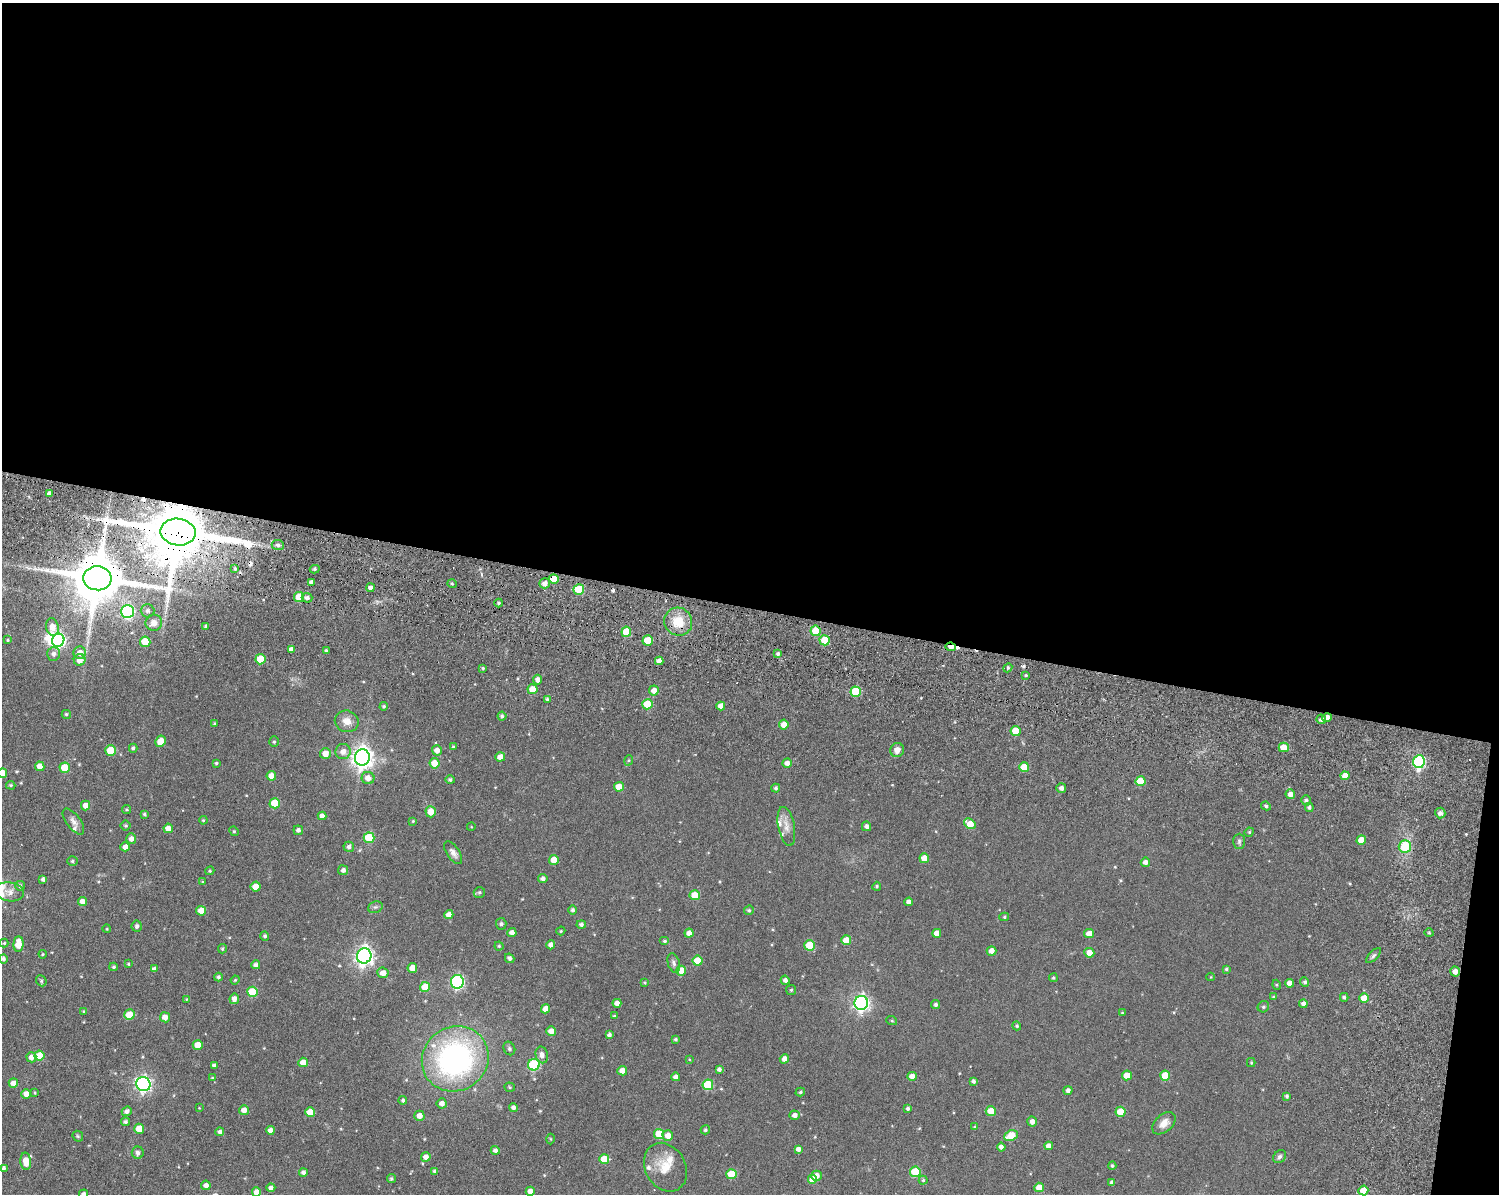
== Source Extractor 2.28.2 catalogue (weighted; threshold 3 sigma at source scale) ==
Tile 3 of 3 x 4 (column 3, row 1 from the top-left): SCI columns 3410-4906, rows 3770-4961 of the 5112 x 5073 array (HDU 1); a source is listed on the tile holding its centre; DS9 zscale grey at full resolution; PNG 1501 x 1196 px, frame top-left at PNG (2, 3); each listed source drawn as its Kron ellipse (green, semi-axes under 4 px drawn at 4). Shown black and unused: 52% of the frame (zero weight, under 8 of 15 exposures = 11% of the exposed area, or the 3 px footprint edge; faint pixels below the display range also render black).
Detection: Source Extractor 2.28.2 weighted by HDU 2 'WHT'; one run over the whole footprint, this tile lists its part. Background 0.165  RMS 0.0053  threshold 0.0218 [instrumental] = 3 sigma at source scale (4.09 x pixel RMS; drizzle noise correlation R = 1.36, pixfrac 0.8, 0.05/0.05 arcsec/px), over >= 5 px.
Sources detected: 309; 1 inside a brighter object's white glare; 8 cosmic-ray / hot-pixel residue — neither listed nor drawn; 6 inside a brighter listed object's ellipse — not listed separately; the other 294 listed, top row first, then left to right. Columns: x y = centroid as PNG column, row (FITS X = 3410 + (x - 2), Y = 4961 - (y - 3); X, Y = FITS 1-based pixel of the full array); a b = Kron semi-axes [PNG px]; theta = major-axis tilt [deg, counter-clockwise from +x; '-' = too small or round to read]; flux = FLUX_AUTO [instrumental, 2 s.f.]
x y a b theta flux
49 494 4 4 - 2
178 532 18 13 -9 5200
278 545 6 5 - 1.1
235 569 4 3 - 0.6
315 569 5 4 - 1
97 578 14 12 -5 3100
554 579 5 5 - 8.1
311 582 4 4 - 1.6
545 583 5 5 - 2.3
452 584 5 3 - 0.6
371 588 4 4 - 1.9
579 589 5 5 - 21
299 597 5 5 - 9.4
307 598 5 5 - 1.5
499 603 4 4 - 0.7
127 611 6 6 - 56
147 611 7 6 - 1.4
678 622 14 13 - 10
154 623 8 8 - 2.9
52 627 9 6 -80 5.2
206 627 3 3 - 1.1
815 631 5 5 - 12
626 632 5 5 - 11
8 640 4 4 - 0.5
58 640 6 6 - 96
648 640 5 5 - 9.4
825 640 5 5 - 12
145 642 5 5 - 13
951 647 5 3 - 3.3
291 649 4 4 - 2.2
326 651 3 3 - 0.84
80 653 6 6 - 3.9
53 654 7 6 - 1.5
778 654 4 4 - 1.2
260 659 5 5 - 12
80 660 6 5 - 4.4
659 661 4 4 - 3
483 668 4 3 - 0.54
1008 668 4 4 - 0.77
1026 675 3 3 - 0.58
537 680 5 4 - 2.1
532 689 5 5 - 6.1
654 690 5 5 - 3.6
856 692 5 5 - 17
547 699 3 3 - 0.79
647 704 5 5 - 13
384 706 4 4 - 0.72
721 706 4 4 - 3
66 714 4 4 - 0.8
502 716 4 4 - 0.99
1327 718 4 4 - 4
1321 719 5 4 - 1.2
347 721 12 10 -19 4.4
214 724 3 3 - 0.65
784 725 5 4 - 4.7
1016 731 5 5 - 9.8
160 741 6 5 - 6.3
274 742 5 4 - 0.67
453 747 4 3 - 0.53
1284 747 5 5 - 6.8
133 748 4 4 - 1
437 750 5 5 - 3.3
897 750 7 6 - 3.5
110 751 5 5 - 12
343 751 7 7 - 3.3
325 753 5 5 - 4.8
362 757 8 7 - 340
500 757 5 4 - 4
629 760 5 3 - 0.53
1419 762 6 6 - 51
216 763 4 3 - 0.68
434 763 5 5 - 6.3
787 763 4 4 - 2.3
40 766 5 4 - 4.6
1024 767 5 5 - 11
65 768 5 5 - 12
2 773 5 5 - 7.3
271 776 5 4 - 4.8
1345 776 4 4 - 4.8
368 778 6 6 - 3.8
450 780 5 4 - 0.89
1140 781 5 5 - 11
11 785 5 4 - 0.61
619 787 5 4 - 6.1
776 788 4 4 - 0.91
1061 788 5 4 - 2
1290 794 5 4 - 2.8
1306 800 5 4 - 1.1
275 803 5 5 - 13
85 806 5 4 - 3.4
1266 806 5 4 - 0.81
1309 807 4 4 - 0.96
127 810 4 4 - 0.66
431 812 5 5 - 4.6
1440 813 5 5 - 2
144 814 3 3 - 0.63
322 816 4 4 - 3.1
203 820 4 3 - 0.54
73 821 15 7 -53 2.5
413 821 4 4 - 0.49
970 824 6 5 - 7.9
126 826 5 5 - 0.74
786 826 20 8 -79 4.2
866 826 5 4 - 1.5
471 827 4 3 - 0.35
168 828 5 4 - 4.9
298 830 5 5 - 1.5
234 831 5 4 - 0.69
1249 832 5 4 - 0.65
369 838 5 5 - 22
131 839 5 5 - 2.5
1361 840 5 5 - 7
1239 841 7 6 - 1.2
1405 846 6 6 - 17
125 847 5 4 - 3
349 847 5 5 - 1.6
453 853 13 6 -56 2.2
924 858 5 5 - 5.5
554 860 5 5 - 6.2
72 861 5 4 - 0.9
1145 862 4 4 - 2.1
343 870 5 5 - 1.7
210 871 5 4 - 0.61
43 879 4 4 - 1.2
543 879 5 4 - 1.8
202 882 4 4 - 0.45
20 886 5 4 - 1.1
877 886 4 4 - 0.69
256 887 5 5 - 6.2
9 892 14 9 -8 3.3
479 892 6 5 - 0.76
695 895 5 5 - 6.9
83 902 4 4 - 3.2
909 902 4 4 - 2.1
375 907 7 5 19 1.1
573 910 4 4 - 1.2
749 910 5 4 - 0.86
201 911 5 5 - 5
449 915 4 4 - 3.6
1004 917 5 4 - 0.69
501 924 6 5 - 0.87
581 924 5 4 - 1.2
137 926 5 5 - 1.1
107 929 4 3 - 0.34
561 931 5 4 - 0.62
512 933 4 4 - 2.5
689 933 4 4 - 3
937 933 4 4 - 3.6
1089 933 5 4 - 3.4
1429 933 5 3 - 0.49
265 936 5 4 - 0.95
846 940 5 5 - 7.2
665 941 5 4 - 0.77
4 943 4 4 - 0.48
18 944 7 5 87 7.9
551 945 4 4 - 2.3
809 945 5 5 - 14
499 946 4 4 - 0.57
222 949 5 4 - 0.71
991 951 5 4 - 3.5
1089 953 5 5 - 4.7
43 954 4 4 - 0.49
364 956 8 7 - 210
1373 956 9 4 45 1.2
510 958 5 4 - 1.6
3 959 5 4 - 1.2
697 961 5 5 - 10
674 963 10 6 -73 1.5
128 964 4 3 - 0.46
256 965 4 4 - 1.6
114 967 4 3 - 0.78
412 968 5 5 - 4.3
154 969 4 4 - 1.8
1226 969 4 4 - 0.71
681 971 5 5 - 7.9
1455 971 5 4 - 2.8
383 973 5 5 - 3.5
218 977 4 4 - 1
1211 977 4 3 - 0.36
1053 978 4 4 - 0.67
235 980 4 4 - 0.55
785 980 4 4 - 1.8
41 981 6 5 - 0.66
457 982 6 6 - 72
1305 982 5 4 - 1.2
644 983 4 3 - 0.5
1289 983 4 4 - 2.9
1277 985 5 3 - 0.47
425 987 5 5 - 10
791 990 5 5 - 0.7
252 992 5 5 - 16
1273 997 4 3 - 0.62
1344 997 4 3 - 0.9
1364 998 5 4 - 6.4
186 999 4 3 - 0.44
234 999 5 4 - 2.9
617 1003 4 4 - 2.6
861 1003 7 7 - 150
1303 1004 4 4 - 1.7
936 1005 4 4 - 1.1
1263 1007 6 5 - 0.95
546 1009 4 4 - 3.5
83 1011 3 3 - 0.45
1122 1013 4 3 - 0.37
129 1015 5 5 - 10
614 1016 4 3 - 0.62
165 1017 5 5 - 4
892 1021 5 3 - 0.46
1017 1026 5 4 - 0.68
551 1031 5 5 - 3.5
609 1035 4 4 - 1.3
675 1039 4 4 - 0.68
198 1045 5 5 - 6.7
509 1048 7 5 -61 0.99
542 1055 8 6 -77 2.7
39 1056 5 5 - 10
31 1057 5 5 - 2.9
455 1059 34 32 36 110
689 1059 4 3 - 0.36
784 1059 5 4 - 2.5
303 1062 5 4 - 4.5
1251 1062 4 3 - 0.53
214 1065 4 3 - 1.1
534 1065 6 5 - 32
719 1069 4 4 - 1.4
622 1071 5 4 - 3.9
1127 1075 5 5 - 7.1
912 1076 4 4 - 3.1
1165 1076 5 5 - 11
676 1077 4 4 - 1.9
212 1078 4 3 - 0.42
973 1081 4 4 - 1.2
13 1083 4 4 - 3.5
143 1084 7 7 - 130
708 1085 5 5 - 19
510 1087 5 4 - 0.6
1068 1090 4 4 - 1.6
800 1092 5 4 - 0.82
35 1093 4 3 - 0.49
26 1094 4 4 - 3.4
1287 1096 4 4 - 1.1
403 1100 4 4 - 0.95
442 1103 5 5 - 2.4
199 1108 3 3 - 0.3
513 1108 4 4 - 1.8
908 1109 4 4 - 1.1
244 1110 5 5 - 3.2
127 1111 5 4 - 1.8
991 1111 5 5 - 7.9
310 1112 5 5 - 6.6
1121 1112 5 5 - 10
795 1115 5 4 - 2.3
419 1116 5 5 - 3.6
126 1122 4 4 - 1
1032 1122 5 4 - 2.3
1164 1123 13 8 43 4.6
975 1127 4 3 - 0.54
139 1129 5 5 - 7
270 1130 4 4 - 2.9
705 1130 4 4 - 1
220 1132 4 4 - 1.5
659 1134 5 5 - 13
78 1136 6 5 - 0.63
668 1136 5 5 - 4
1011 1136 7 5 26 11
550 1139 5 3 - 0.47
1049 1146 4 4 - 2.9
1001 1147 4 4 - 2
798 1149 4 4 - 2.1
495 1150 4 4 - 1.6
138 1153 6 6 - 1.8
426 1157 5 5 - 2.9
1280 1157 7 5 45 1.2
604 1159 5 5 - 8
26 1161 9 5 -86 6.1
1112 1166 4 4 - 0.69
665 1167 25 20 -60 10
4 1168 4 4 - 1.1
435 1171 4 4 - 1.2
303 1172 4 4 - 1.5
915 1172 5 5 - 17
731 1174 5 5 - 11
816 1176 5 5 - 3.3
391 1179 4 4 - 0.87
813 1180 5 5 - 5.4
923 1180 4 4 - 0.61
1112 1183 4 4 - 1.4
206 1185 5 4 - 2
1039 1187 5 5 - 6
271 1188 4 4 - 1.6
1363 1190 5 5 - 6
530 1191 4 4 - 2.9
256 1192 5 4 - 4.4
83 1194 5 4 - 1.4
Overlapping masked pixels (flux is a lower limit): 7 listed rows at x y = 178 532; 97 578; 554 579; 579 589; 648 640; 951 647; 1327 718
Isophote crosses this tile's border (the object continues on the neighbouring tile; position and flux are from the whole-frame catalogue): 3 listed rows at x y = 2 773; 256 1192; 83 1194